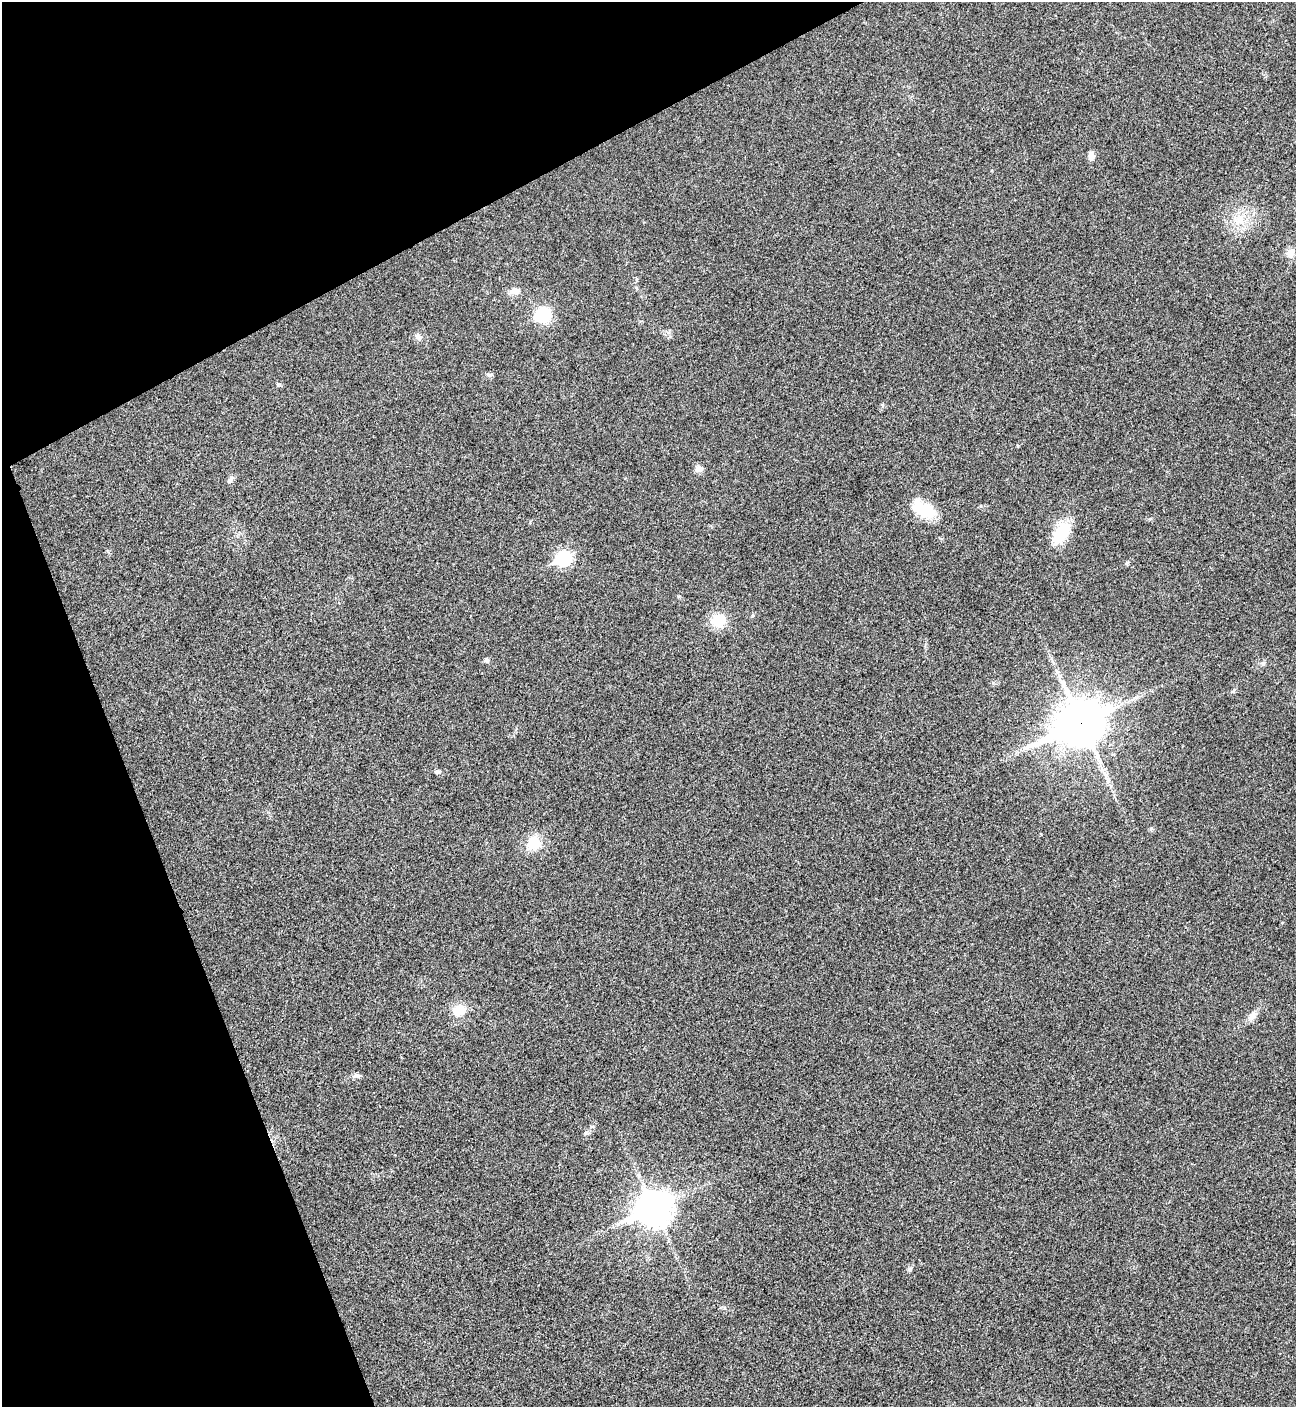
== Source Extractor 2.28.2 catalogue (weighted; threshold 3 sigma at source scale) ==
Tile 5 of 4 x 4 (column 1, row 2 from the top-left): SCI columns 288-1581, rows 2814-4218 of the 5618 x 5630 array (HDU 1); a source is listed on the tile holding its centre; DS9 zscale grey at full resolution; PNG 1298 x 1409 px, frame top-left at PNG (2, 2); no overlay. Shown black and unused: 21% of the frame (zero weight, under 3 of 4 exposures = <1% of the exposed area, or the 3 px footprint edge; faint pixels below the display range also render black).
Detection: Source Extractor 2.28.2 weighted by HDU 2 'WHT'; one run over the whole footprint, this tile lists its part. Background 0.0196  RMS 0.0055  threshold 0.0249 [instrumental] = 3 sigma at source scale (4.5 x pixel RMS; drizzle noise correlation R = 1.50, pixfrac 1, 0.05/0.05 arcsec/px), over >= 5 px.
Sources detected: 28; all 28 listed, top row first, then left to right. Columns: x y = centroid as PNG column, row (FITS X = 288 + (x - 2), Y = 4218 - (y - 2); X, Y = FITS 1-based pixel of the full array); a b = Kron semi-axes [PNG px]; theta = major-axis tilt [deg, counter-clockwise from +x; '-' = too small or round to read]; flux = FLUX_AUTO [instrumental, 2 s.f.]
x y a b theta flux
1091 156 11 7 -85 3.3
1240 219 17 15 37 12
1290 253 12 10 77 4.7
636 288 6 3 -71 0.7
515 291 15 8 7 4
543 315 8 7 - 62
418 337 11 8 -50 2.5
490 375 11 5 -5 1.3
278 385 5 5 - 0.77
698 469 10 8 -17 3.2
230 480 11 6 44 1.9
923 509 29 16 -31 20
1061 533 28 16 60 20
563 559 8 7 - 97
1127 563 8 4 36 0.97
718 620 15 13 25 14
486 660 5 5 - 2
1263 663 7 6 - 1.4
1081 723 20 15 26 1800
438 772 8 6 -6 1.5
1151 829 6 5 - 0.97
534 843 22 19 54 12
459 1010 17 13 17 9.4
1252 1016 15 8 43 4
357 1076 11 6 -7 1.9
586 1133 7 6 - 1.3
653 1208 13 11 25 1100
910 1269 7 4 71 1
Overlapping masked pixels (flux is a lower limit): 1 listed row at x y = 1081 723
Unlisted compact peaks at least as high as the median listed source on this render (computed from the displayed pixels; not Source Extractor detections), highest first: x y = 1018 446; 993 683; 981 506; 1233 691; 752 616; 678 596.